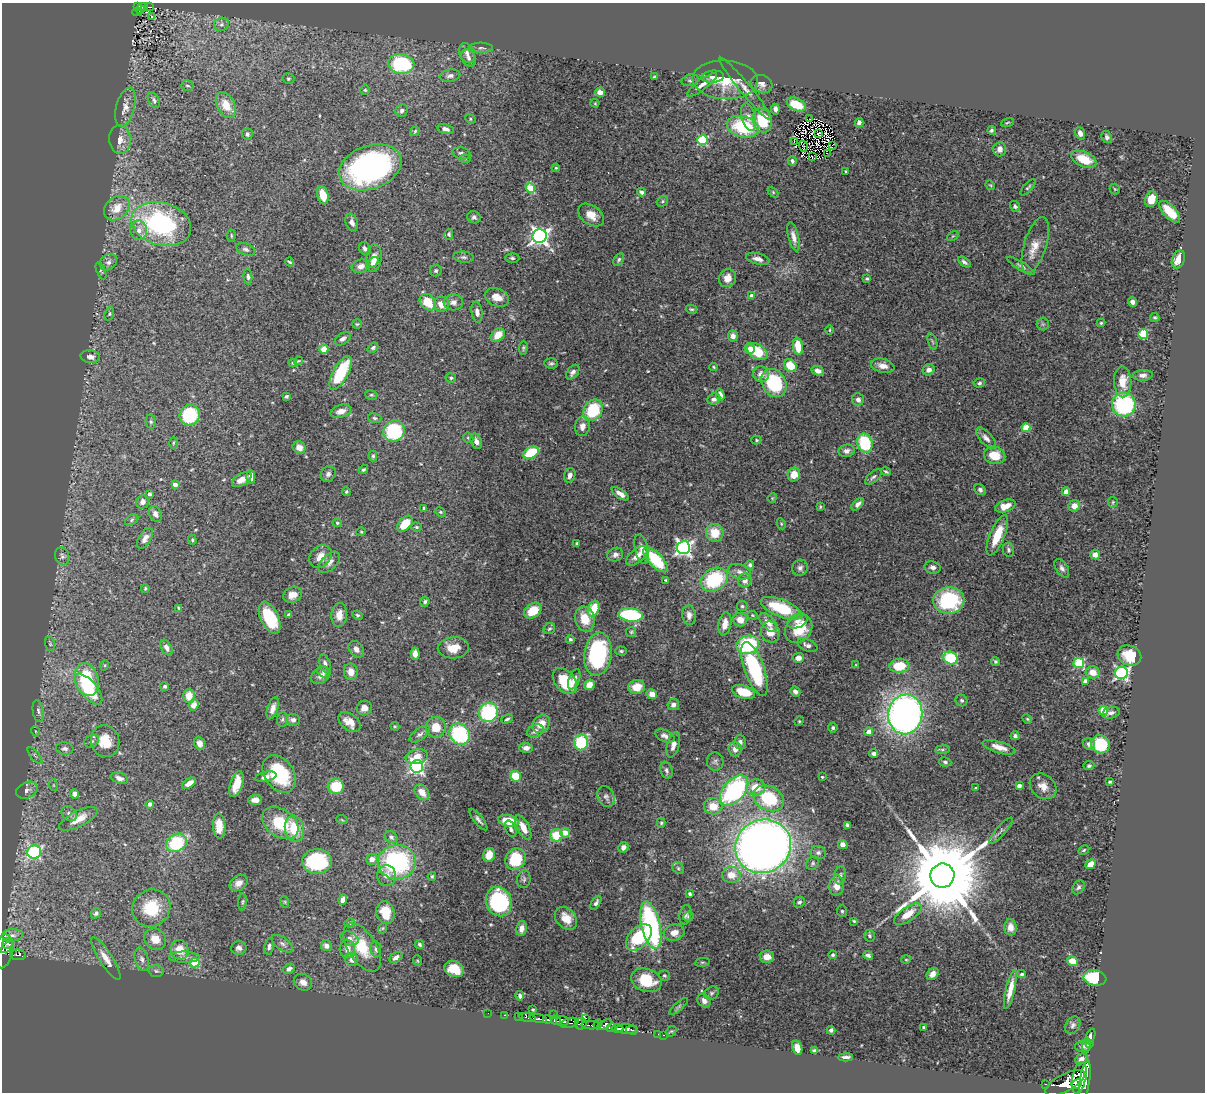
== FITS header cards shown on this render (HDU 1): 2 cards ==
NAXIS1  =                 1203
NAXIS2  =                 1090

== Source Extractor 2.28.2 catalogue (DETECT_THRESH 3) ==
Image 1203 x 1090 px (HDU 1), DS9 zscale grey, 1 PNG px = 1 image px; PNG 1207 x 1094 px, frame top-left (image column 1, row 1090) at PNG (2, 3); each listed source drawn as its Kron ellipse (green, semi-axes under 4 px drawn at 4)
Background 0.842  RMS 0.028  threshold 0.083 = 3 sigma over >= 5 px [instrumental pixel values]
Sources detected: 522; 1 with non-positive FLUX_AUTO (blend fragments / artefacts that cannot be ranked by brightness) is neither listed nor drawn; of the other 521, the 500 brightest by FLUX_AUTO listed and drawn (21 fainter detections omitted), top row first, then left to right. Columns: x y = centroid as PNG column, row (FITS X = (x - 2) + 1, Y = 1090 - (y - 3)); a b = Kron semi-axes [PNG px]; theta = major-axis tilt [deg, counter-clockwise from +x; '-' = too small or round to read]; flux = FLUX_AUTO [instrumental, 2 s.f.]
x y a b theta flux
138 6 4 3 - 52
143 7 5 2 - 16
149 7 4 2 - 11
140 9 4 2 - 6.6
137 12 4 2 - 8.7
151 17 3 3 - 3.2
221 24 7 6 - 5.9
481 48 12 5 -2 5.6
467 53 10 7 -66 9.1
469 58 9 6 -58 7.4
401 64 13 10 -8 160
450 76 10 6 9 7.5
654 77 3 2 - 1.9
713 77 11 6 5 8
288 79 6 5 - 2.9
690 80 9 5 14 4.1
725 80 33 19 -3 58
762 84 11 8 -19 10
702 85 18 5 37 11
187 86 6 5 - 3.4
746 89 40 5 -50 17
365 90 5 4 - 2.3
600 92 5 4 - 11
154 100 8 5 -61 5.2
595 103 4 4 - 1.9
796 104 10 6 -26 48
226 105 14 8 -61 32
125 107 20 9 75 18
775 109 5 4 - 6.5
402 111 6 6 - 5
748 117 14 7 -76 11
470 119 5 4 - 2.5
810 119 2 2 - 2.1
762 120 12 9 -75 78
859 123 4 4 - 7.7
1007 123 7 3 19 2
743 127 16 10 -14 120
445 129 8 5 -14 6.7
992 130 4 4 - 3
415 131 5 3 - 2.2
818 133 3 3 - 5.3
1080 133 6 5 - 8.4
247 134 6 5 - 4.7
1107 137 6 5 - 4.6
120 140 14 11 -85 18
703 140 5 5 - 140
794 141 3 2 - 1.7
832 145 3 2 - 2.9
803 146 6 2 -73 1.7
1000 149 7 6 - 11
461 153 9 6 -12 6.1
827 153 2 2 - 1.7
812 157 3 2 - 1.7
465 159 6 4 -1 2.6
1084 159 13 7 -23 42
792 161 5 4 - 4.2
370 167 32 21 20 500
556 168 4 4 - 1.9
846 171 3 3 - 2
990 185 5 4 - 2
1028 187 10 3 47 3.4
530 188 5 4 - 80
1115 189 5 5 - 2.2
641 192 4 4 - 6
773 192 6 4 -46 2.2
323 195 9 5 -75 30
1151 199 8 6 71 25
663 201 6 5 - 3
1015 206 5 5 - 3.3
117 208 14 10 41 30
1170 212 13 6 -47 43
591 215 14 9 -35 21
474 217 7 6 - 4.8
352 222 9 6 -70 9.5
161 224 30 21 -16 290
139 230 10 8 -86 12
449 234 5 4 - 4
231 236 6 4 86 2.4
540 236 7 7 - 830
953 236 6 4 33 2
794 237 15 5 -77 12
1035 245 29 11 73 27
246 249 10 5 -21 5.3
365 249 7 5 -61 6.7
464 257 10 5 -5 4.8
374 258 14 8 83 19
512 258 7 5 -2 4.1
758 259 12 5 -15 10
1178 259 9 6 69 21
619 260 7 4 61 4
108 262 9 7 37 8.3
289 262 4 3 - 2.1
964 262 7 3 -36 4.3
373 263 7 4 40 7.1
361 266 9 6 14 12
1021 266 16 4 -32 5.3
101 271 9 4 -66 3
436 271 6 5 - 3.4
248 277 8 4 -84 4.1
728 278 9 8 - 17
867 279 4 4 - 2.6
751 296 4 4 - 9.8
497 297 13 8 -24 22
428 302 9 7 -46 46
453 302 10 8 -5 10
1132 302 5 4 - 6.2
441 304 7 7 - 19
691 309 6 4 -14 2.9
477 312 10 5 -81 8.9
109 314 7 4 72 3
1155 317 5 4 - 2.6
1101 323 4 4 - 2.2
357 324 5 5 - 2.3
1043 324 6 6 - 3.7
830 330 4 3 - 1.9
1143 334 5 5 - 95
498 335 8 5 44 24
733 336 5 5 - 11
343 339 9 5 35 7.1
932 341 8 3 -71 3.2
798 346 8 5 -82 41
373 348 6 4 40 3.4
523 348 7 4 87 2.8
749 348 5 5 - 6.3
324 349 4 4 - 51
757 351 11 7 -32 62
90 357 10 6 -6 10
298 361 5 2 - 1.9
293 363 4 4 - 2.1
551 363 7 5 -6 3.9
790 366 7 5 -50 42
883 366 12 7 -14 14
714 367 4 4 - 1.9
929 370 6 5 - 8.9
818 371 6 4 -24 8
573 372 8 5 50 7.1
341 373 18 7 62 120
761 374 8 7 - 12
1143 375 10 5 5 7.3
451 378 5 4 - 3.2
1123 382 15 8 -89 27
774 383 15 12 -58 120
979 383 6 4 11 3.5
371 395 6 4 -19 2.7
720 395 6 4 -74 10
286 396 4 3 - 3.3
714 399 6 5 - 7.9
858 400 6 5 - 7.4
1124 404 12 12 - 200
593 410 11 9 57 91
341 411 10 6 17 14
190 415 10 10 - 120
375 418 7 5 -17 3.4
151 422 7 5 -76 3.5
582 426 10 7 79 11
1026 428 4 4 - 54
394 431 11 10 - 150
468 438 5 4 - 3
986 438 13 6 -47 9.4
756 440 5 4 - 2.2
476 441 8 5 -68 9.4
173 443 6 4 89 2.3
865 443 9 7 -69 98
299 447 7 6 - 13
846 451 8 6 15 7.7
531 453 8 5 29 92
995 455 11 8 -13 35
373 456 5 4 - 3
364 469 5 4 - 2.6
886 472 5 2 - 2.8
328 474 8 7 - 6.8
794 474 7 6 - 25
570 475 7 5 72 7.6
251 477 7 4 -89 10
873 477 10 5 41 4.8
242 480 11 6 31 15
175 484 4 4 - 13
980 490 6 5 - 5
346 492 4 4 - 2.7
1066 492 4 4 - 22
150 494 4 4 - 5.9
620 494 10 4 -34 10
772 498 5 4 - 1.8
142 502 7 6 - 9.5
1113 502 5 5 - 2.5
858 504 7 4 47 7.9
1005 506 10 6 19 22
1074 506 6 5 - 14
820 507 3 2 - 1.8
424 508 3 3 - 2.7
440 512 6 4 -26 2.8
155 514 8 6 -62 8.3
132 520 7 5 29 3.5
337 523 5 4 - 2.6
405 524 9 6 47 42
781 524 6 4 -62 2.2
416 527 5 4 - 2.6
361 532 4 4 - 2
715 533 9 8 - 34
997 535 21 7 68 50
145 538 11 6 59 11
192 540 5 4 - 2.1
577 544 3 3 - 4.7
683 548 6 6 - 550
642 549 15 6 -77 14
1008 550 7 5 -78 4.1
615 555 8 6 26 7
1095 555 5 5 - 9.8
62 556 9 7 -73 5.7
320 556 12 10 49 18
637 556 13 6 41 15
656 560 16 6 -46 97
329 562 13 7 44 11
750 565 5 4 - 5
933 567 8 6 -10 7.6
800 568 8 7 - 6.8
1062 568 10 6 -59 6.2
739 572 11 7 -17 9.9
666 580 4 3 - 2.1
714 580 14 11 32 130
745 580 7 6 - 11
145 588 4 3 - 2.2
293 595 10 7 24 15
949 600 15 13 3 150
425 602 5 5 - 4.1
742 606 5 5 - 3.3
179 608 4 3 - 2.5
781 608 22 8 -21 98
594 609 8 5 69 47
533 611 9 7 35 43
289 615 4 3 - 6.1
339 615 12 8 86 18
358 615 5 3 - 2.8
631 615 12 6 -7 150
689 615 10 6 -86 11
753 615 5 4 - 2
270 618 17 9 -64 84
585 619 13 9 -76 37
740 620 7 7 - 21
797 621 10 7 20 11
768 622 11 6 -49 16
725 624 12 6 79 18
549 629 6 5 - 3.4
799 629 15 12 51 60
631 632 5 5 - 2.4
770 632 10 9 - 19
570 639 4 4 - 2.7
50 644 7 4 -75 3.5
748 645 11 9 15 140
807 645 10 5 -23 6.6
166 648 9 5 -61 9
453 648 15 10 5 26
356 649 9 6 -53 9.1
621 651 6 4 -2 3.1
415 654 6 4 -86 13
598 654 21 13 82 220
1129 655 12 10 -25 42
798 658 5 5 - 12
950 658 7 6 - 95
995 661 4 4 - 3.3
1079 663 5 5 - 120
325 664 9 5 -72 7.2
105 665 5 3 - 1.9
856 665 4 2 - 1.8
899 666 10 7 2 58
754 669 28 9 -70 180
323 672 6 5 - 4.1
351 672 8 7 - 15
1093 672 7 6 - 22
1121 673 6 6 - 360
321 676 11 7 31 11
87 679 16 11 -73 120
574 679 11 5 69 8.1
565 681 15 9 -50 68
1085 681 4 4 - 13
589 685 5 5 - 18
165 686 4 4 - 4.1
637 687 8 7 - 28
88 689 19 8 -49 84
795 691 5 4 - 6.5
743 692 12 6 -18 44
652 694 5 5 - 16
189 696 7 6 - 23
961 700 6 5 - 4
194 705 6 5 - 18
673 705 6 5 - 8.4
273 708 11 5 71 11
364 708 8 7 - 14
38 711 11 5 -81 6.4
1103 711 5 4 - 82
488 712 10 9 - 160
1111 713 9 5 14 6
905 714 20 17 82 1000
282 719 7 5 84 3.8
507 719 6 3 28 3.4
1027 719 5 4 - 2.4
293 720 7 6 - 7
799 721 5 4 - 2
349 722 13 8 -39 19
541 724 10 7 45 24
395 726 4 4 - 2.1
436 727 10 10 - 29
833 728 5 4 - 3.7
35 731 5 3 - 1.7
535 731 8 6 24 8.2
869 732 4 4 - 21
420 734 12 5 36 6.5
459 734 11 9 -53 160
665 736 10 5 -23 8.2
1015 736 4 4 - 5.7
92 741 8 6 30 4
105 741 16 14 -74 32
581 742 8 7 - 99
740 742 6 6 - 6.5
200 743 6 5 - 12
1089 744 6 5 - 8.4
1100 744 9 9 - 83
673 745 13 6 74 12
999 747 17 5 -17 17
526 748 6 5 - 10
65 749 9 6 -7 6.2
735 749 7 6 - 11
942 749 7 4 8 3
874 753 4 4 - 6.1
35 755 10 3 -50 3.5
417 757 11 7 11 24
715 762 9 8 - 5.8
945 762 6 4 -10 3.8
417 766 6 6 - 470
1089 766 5 4 - 3
667 770 8 6 -72 6.2
279 774 20 14 -55 120
516 776 5 5 - 46
266 777 11 5 13 8.6
822 777 3 2 - 1.7
119 778 9 5 -18 7.3
1110 782 3 3 - 2.6
189 783 7 4 34 13
236 784 13 6 73 36
53 785 6 4 -71 2.3
336 786 8 7 - 57
1019 786 4 4 - 12
1043 786 14 11 -40 20
756 787 9 8 - 32
975 788 3 3 - 2
27 790 11 8 25 8.6
734 791 18 10 49 280
422 792 9 6 -51 18
74 794 4 4 - 9
606 797 11 8 -67 7.4
769 798 16 12 -27 110
255 800 7 5 2 10
150 804 4 4 - 7.7
713 806 9 8 - 31
69 814 8 6 -44 6.9
78 819 21 8 26 29
342 820 6 3 -19 1.9
478 820 13 4 -52 6.4
509 821 10 6 -13 52
280 823 20 13 -34 84
661 823 5 4 - 2.6
847 825 4 3 - 4
219 826 13 6 -86 22
523 827 13 6 -62 23
294 829 13 9 -78 51
511 829 9 5 -68 6.3
1001 831 17 5 49 6.9
565 833 5 5 - 19
556 835 6 6 - 49
391 837 7 5 -42 4.7
177 843 11 8 32 120
843 845 5 4 - 13
763 846 28 26 28 2100
623 847 5 5 - 7.4
1084 850 6 4 28 2.4
34 852 7 6 - 290
818 853 8 6 -12 5.6
489 855 7 5 74 25
372 859 6 5 - 11
515 859 11 9 56 81
317 861 15 12 3 160
397 862 19 17 2 240
813 863 7 6 - 3.7
1091 864 5 4 - 29
678 868 6 5 - 3.5
387 875 10 9 - 13
731 875 9 8 - 25
840 875 9 5 82 5.6
432 876 4 3 - 2.7
942 876 12 12 - 37000
524 879 9 6 79 4.9
239 883 10 7 35 12
837 886 10 7 84 18
1078 887 8 5 55 4.5
690 894 4 3 - 3.4
343 900 5 4 - 10
242 902 8 3 85 3
285 902 6 3 -72 1.8
499 902 15 12 -67 200
799 902 6 5 - 5.1
596 903 8 4 59 5.6
151 908 19 18 - 74
842 911 6 5 - 3.1
96 913 5 4 - 4
385 913 11 9 -76 35
908 914 16 7 35 29
685 915 10 6 78 5.5
689 917 5 5 - 3.1
566 918 13 9 -47 26
854 921 3 3 - 1.8
349 923 5 4 - 3.3
651 925 24 9 -77 290
1010 927 8 6 -85 16
383 928 5 3 - 2
521 928 7 5 79 10
674 933 10 8 8 16
12 935 11 6 4 8.5
869 936 6 5 - 3.6
639 937 16 9 47 110
155 939 12 10 -41 28
349 939 9 6 -24 8.3
7 943 5 5 - 230
282 944 12 6 -36 7.5
419 944 4 3 - 3.2
269 946 8 4 80 5.2
326 946 6 5 - 9.6
7 947 7 2 36 300
362 947 27 14 -58 57
239 948 7 7 - 7.4
347 949 9 7 -84 13
376 949 8 5 -81 4.9
180 950 10 9 - 34
3 951 17 9 78 390
18 955 8 5 -3 100
833 955 4 4 - 3.8
868 955 5 4 - 4.6
184 957 15 5 -1 9.9
396 957 7 4 31 9.4
767 957 7 6 - 15
106 959 25 6 -58 19
142 959 12 6 -74 9.2
352 960 6 6 - 9.4
906 960 5 3 - 1.7
418 961 5 3 - 2
1072 961 5 5 - 24
702 962 7 4 8 2.7
195 963 5 4 - 87
289 969 6 4 31 6.7
454 969 10 7 -22 40
156 971 7 6 - 4.2
933 974 7 5 45 8.6
1022 974 4 3 - 3.5
664 975 6 5 - 3.4
1095 978 11 7 -9 110
646 980 15 11 -19 61
303 982 9 8 - 13
1010 990 20 4 77 23
711 993 7 6 - 4.2
520 996 5 3 - 4.7
704 1001 7 6 - 9
679 1006 11 4 41 4.1
533 1010 3 3 - 2.4
488 1013 2 2 - 3.9
553 1014 2 2 - 18
504 1015 3 2 - 12
518 1016 2 2 - 5.9
527 1017 9 3 -13 110
538 1018 9 3 -10 540
586 1018 3 3 - 58
547 1020 4 3 - 350
556 1020 6 3 -35 380
562 1021 6 4 -1 870
570 1023 9 5 15 270
581 1024 6 5 - 290
598 1024 5 3 - 260
591 1025 9 3 -2 300
604 1025 8 4 26 360
1073 1025 9 7 58 6.3
924 1027 3 2 - 2.2
611 1028 5 3 - 210
617 1028 6 3 0 580
627 1029 11 4 -3 780
632 1030 6 3 -15 250
831 1030 4 4 - 4.5
671 1031 6 4 41 2.3
658 1034 2 2 - 6.9
663 1035 3 2 - 20
1090 1036 8 4 67 7.9
1090 1043 3 2 - 6.8
1083 1046 7 5 3 5.8
1087 1046 7 4 79 4.8
797 1048 7 5 -75 15
814 1051 4 3 - 4.4
845 1057 7 3 3 6.2
1081 1059 6 5 - 8.2
1079 1078 16 7 77 2700
1085 1081 21 5 82 2900
1065 1083 22 8 28 3300
1046 1084 3 2 - 32
1077 1084 6 4 49 820
At the frame edge (FLAGS 8, measured only in part): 1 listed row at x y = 3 951
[21 fainter detections neither listed nor drawn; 1 non-positive-flux detection neither listed nor drawn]